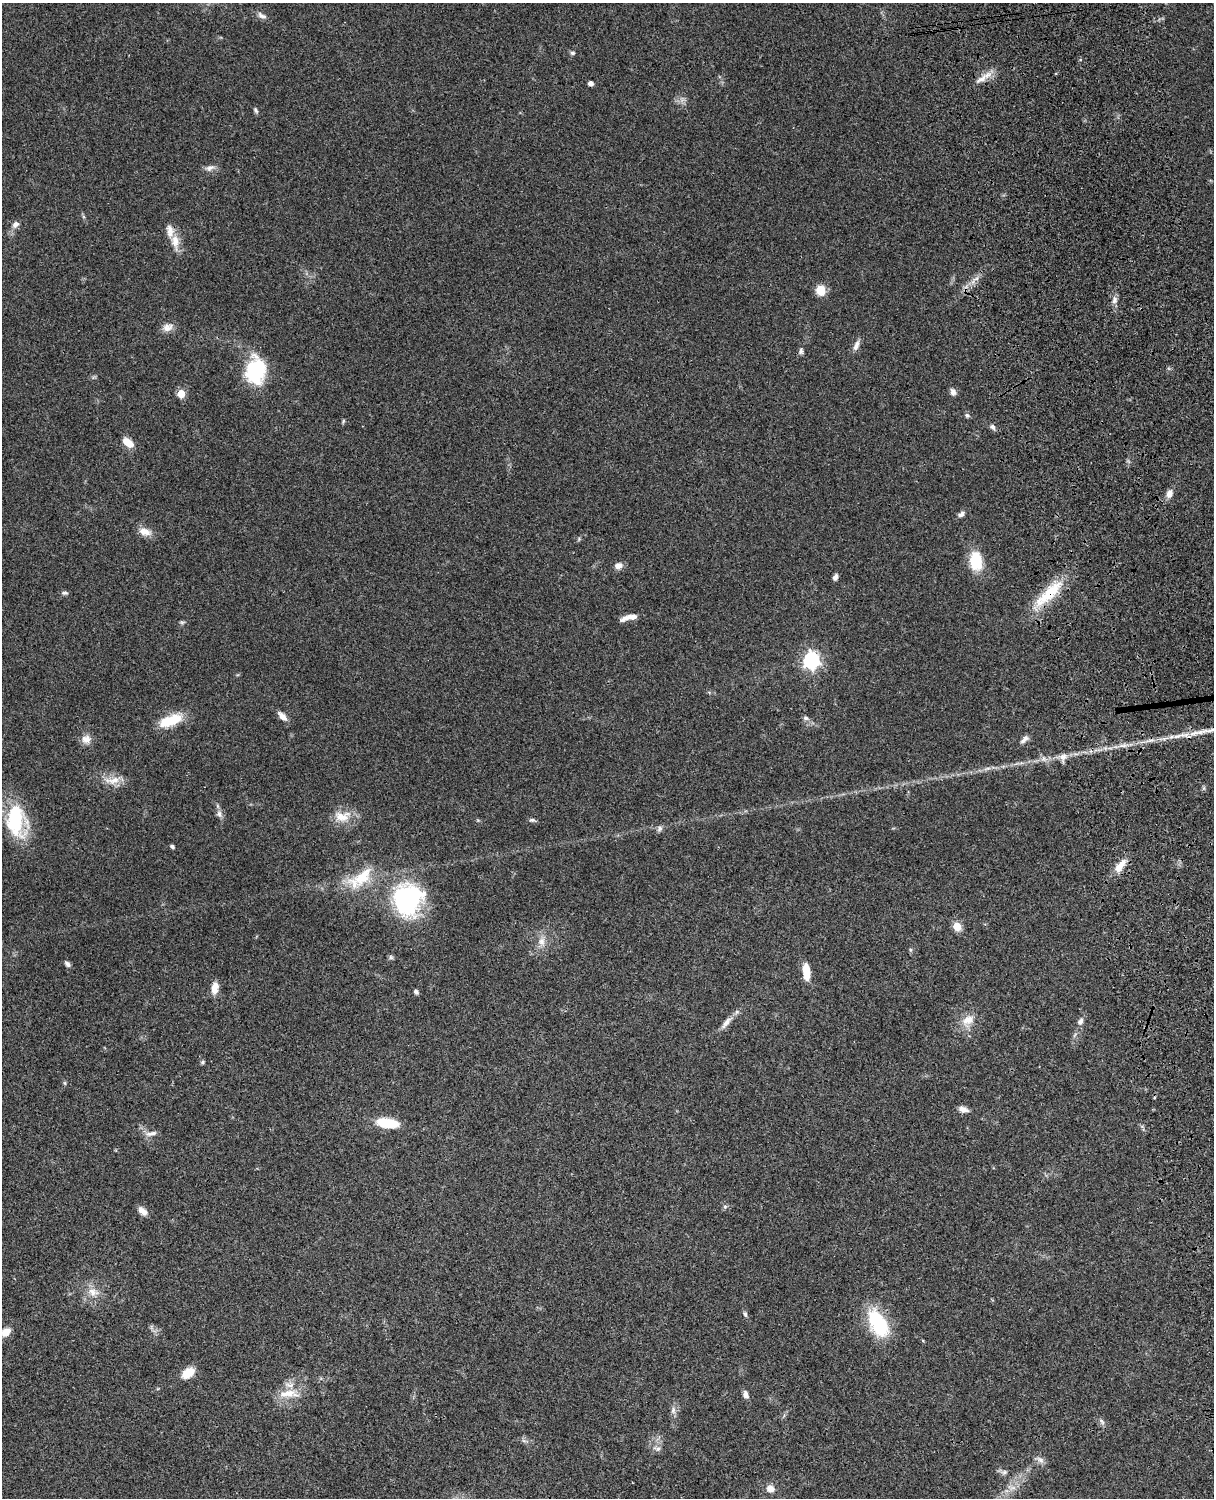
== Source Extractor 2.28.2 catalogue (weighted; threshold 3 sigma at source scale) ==
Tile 6 of 4 x 3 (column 2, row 2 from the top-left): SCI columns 1334-2545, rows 1774-3269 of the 5089 x 4929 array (HDU 1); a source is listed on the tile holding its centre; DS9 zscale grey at full resolution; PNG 1216 x 1500 px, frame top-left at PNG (2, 3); no overlay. Shown black and unused: <1% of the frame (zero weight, under 3 of 4 exposures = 6% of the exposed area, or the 3 px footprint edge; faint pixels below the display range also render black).
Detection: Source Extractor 2.28.2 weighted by HDU 2 'WHT'; one run over the whole footprint, this tile lists its part. Background 0.0839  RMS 0.006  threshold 0.0272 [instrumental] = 3 sigma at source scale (4.5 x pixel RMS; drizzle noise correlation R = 1.50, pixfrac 1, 0.05/0.05 arcsec/px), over >= 5 px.
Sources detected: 83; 2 inside a brighter listed object's ellipse — not listed separately; the other 81 listed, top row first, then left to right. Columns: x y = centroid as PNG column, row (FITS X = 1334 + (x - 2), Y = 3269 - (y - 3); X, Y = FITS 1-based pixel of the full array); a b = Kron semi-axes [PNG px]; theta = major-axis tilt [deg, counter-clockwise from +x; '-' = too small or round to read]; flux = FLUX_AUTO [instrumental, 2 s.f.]
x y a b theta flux
261 16 13 6 -26 2.5
572 53 6 5 - 1.1
981 79 21 8 31 5.7
591 83 4 4 - 3.3
256 110 8 4 -55 1.1
210 168 13 7 20 2.9
16 224 10 8 39 2.7
175 241 22 11 -85 8.1
820 290 12 11 - 7.1
1114 300 12 5 78 2.5
168 327 14 10 18 4.3
856 345 13 6 71 3.3
801 351 9 6 79 1.6
256 371 26 19 80 44
953 392 9 7 -71 2.5
181 394 5 5 - 16
967 415 7 6 - 1.3
343 421 6 4 71 0.71
992 427 9 6 -41 1.9
128 442 14 8 -40 6.5
1169 493 10 8 67 3.6
961 514 10 6 28 2.2
145 532 17 9 -19 5.2
976 561 23 14 -84 18
619 566 9 7 11 3.5
835 577 7 5 64 2.1
65 593 9 5 0 1.2
1049 593 48 13 43 24
629 618 21 6 14 5.1
182 622 7 4 18 0.96
811 660 7 6 - 190
282 716 12 6 -46 4.3
806 718 7 6 - 1.5
171 720 28 11 20 18
1196 733 30 6 11 9.1
86 739 13 11 12 4.6
1024 739 14 6 48 2.6
1063 757 13 7 78 3
113 780 24 10 5 7.7
219 814 10 6 -79 2.4
342 816 25 15 5 11
15 820 35 20 -84 43
532 820 9 5 -7 1.3
660 829 9 6 60 1.7
172 846 5 4 - 1.2
1120 866 22 9 53 7.6
362 877 41 19 33 22
408 900 29 26 68 87
957 926 5 5 - 21
542 942 12 9 88 4.8
911 950 6 4 -71 0.78
391 957 7 5 -46 1.1
67 964 8 5 -51 1.7
806 971 19 8 -84 9.6
215 987 13 7 79 6.5
416 992 6 5 - 1.2
968 1020 19 13 34 8.3
1080 1021 11 6 61 2.6
726 1023 23 7 51 4.5
203 1062 6 5 - 0.93
65 1083 6 4 -89 0.76
963 1109 12 7 -14 3.4
387 1123 25 10 -8 16
151 1133 17 6 11 2.8
725 1207 6 5 - 1.1
142 1211 13 7 -43 3.6
93 1292 16 12 -24 6.9
745 1314 8 5 -74 1.3
878 1323 31 17 -61 39
6 1332 10 7 43 6.9
188 1373 14 9 36 10
287 1393 28 11 9 11
745 1395 9 6 -76 2.6
673 1410 10 6 89 2.4
1102 1421 10 6 -47 1.9
524 1441 7 4 -19 1.2
657 1449 11 5 -10 2.1
1040 1460 13 7 -35 2.7
1004 1472 8 6 2 1.6
1012 1487 15 6 -10 3.4
770 1489 9 8 - 4.2
Overlapping masked pixels (flux is a lower limit): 1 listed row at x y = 1049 593